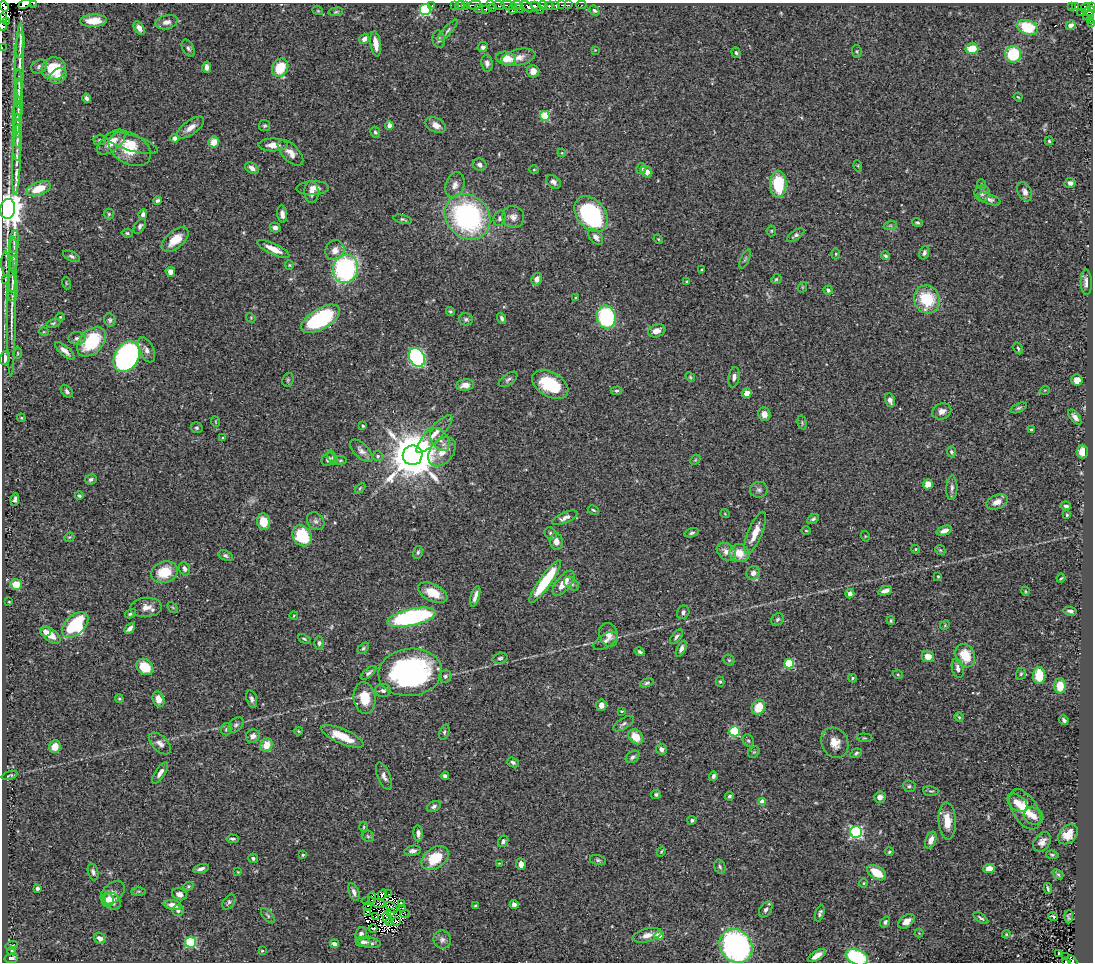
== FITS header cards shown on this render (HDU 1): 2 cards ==
NAXIS1  =                 1091
NAXIS2  =                  960

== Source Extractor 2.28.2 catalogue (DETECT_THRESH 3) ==
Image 1091 x 960 px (HDU 1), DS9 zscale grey, 1 PNG px = 1 image px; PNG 1095 x 964 px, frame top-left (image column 1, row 960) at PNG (2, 3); each listed source drawn as its Kron ellipse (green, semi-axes under 4 px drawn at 4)
Background 0.682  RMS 0.026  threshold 0.0772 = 3 sigma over >= 5 px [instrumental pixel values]
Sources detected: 444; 10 with non-positive FLUX_AUTO (blend fragments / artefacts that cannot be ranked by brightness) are neither listed nor drawn; the other 434 listed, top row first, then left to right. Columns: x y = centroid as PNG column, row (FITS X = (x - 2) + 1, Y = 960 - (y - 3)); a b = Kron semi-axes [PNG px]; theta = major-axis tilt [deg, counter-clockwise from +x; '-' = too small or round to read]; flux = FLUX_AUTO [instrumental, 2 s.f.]
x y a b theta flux
34 3 3 2 - 10
24 4 6 3 22 220
432 5 3 2 - 2.6
454 5 4 3 - 78
460 5 5 2 - 58
474 5 7 3 7 66
490 5 3 2 - 0.21
509 5 8 3 -12 35
517 5 5 2 - 23
543 5 4 3 - 140
556 5 3 3 - 75
562 5 2 2 - 26
569 5 3 2 - 7.8
581 5 5 2 - 13
465 6 4 3 - 42
499 6 6 2 -22 44
536 6 5 3 - 220
549 6 4 3 - 210
1076 6 3 3 - 17
4 7 5 4 - 190
528 7 7 3 -46 140
1072 7 3 3 - 6.5
1086 7 5 4 - 93
1092 7 3 2 - 44
493 8 3 2 - 5.6
519 8 5 3 - 51
478 9 3 2 - 35
486 9 3 3 - 49
425 10 5 5 - 210
512 10 3 2 - 24
540 10 2 2 - 18
594 10 5 4 - 3.1
318 11 5 3 - 1.5
1089 11 6 5 - 140
336 12 7 3 8 2.3
1081 13 3 2 - 11
1089 16 5 4 - 81
3 18 4 3 - 53
94 21 13 6 3 30
1091 21 4 2 - 11
7 22 4 2 - 36
166 22 11 7 12 8.8
1092 24 3 2 - 7.7
1071 25 5 4 - 7.8
3 26 4 2 - 21
1028 27 11 7 -19 78
139 28 7 4 -58 11
448 30 14 4 48 4.9
364 39 5 4 - 7.1
439 39 9 6 -82 6.3
376 44 13 5 -82 15
20 45 13 4 83 7.1
483 47 5 4 - 5.1
2 48 2 2 - 2.3
188 48 9 5 -60 4.7
972 49 6 5 - 39
595 50 4 4 - 1.3
857 51 6 4 -84 2.5
736 53 5 4 - 2.8
1013 54 8 8 - 95
518 57 17 8 14 17
506 58 10 6 -8 25
487 63 8 6 -82 6.6
20 64 40 4 88 15
39 67 8 6 32 4.9
207 67 6 4 -87 6.4
54 68 12 11 - 64
280 68 9 7 59 46
533 71 6 6 - 12
58 76 9 7 34 9.9
19 84 14 4 -88 6.1
19 93 14 4 89 5
1018 97 4 3 - 1.5
87 98 4 3 - 4.2
18 106 27 4 88 9.5
545 116 5 5 - 84
18 119 18 4 -89 6.8
436 125 11 7 -26 12
265 126 5 5 - 2.8
389 126 4 4 - 12
191 128 16 7 36 14
17 130 17 4 -89 6.1
375 132 6 4 -63 3.3
175 138 4 4 - 14
17 140 21 4 89 7.9
99 140 6 5 - 2.8
1049 141 4 3 - 2.2
111 142 16 8 39 24
214 142 5 5 - 22
132 143 27 8 -17 23
273 145 14 6 0 15
130 149 22 15 -30 46
290 153 16 8 -45 14
562 153 4 3 - 1.5
17 160 35 4 88 12
480 165 7 6 - 6.1
858 166 5 3 - 1.6
252 168 7 5 -32 8.3
641 169 5 5 - 5.1
534 170 5 3 - 1.8
646 172 6 5 - 13
553 182 8 6 -35 6.6
1070 183 5 5 - 6.8
778 184 13 8 -90 89
981 184 5 3 - 1.8
455 185 13 9 71 12
313 188 16 7 2 13
39 189 13 6 21 37
311 192 11 7 -87 11
1025 192 10 6 -66 7.5
982 193 8 7 - 5.1
989 199 12 5 -20 6.9
157 200 4 4 - 3.6
8 209 10 7 82 2700
109 214 5 5 - 2.5
143 214 5 4 - 5.5
282 214 8 5 -82 7.4
591 214 20 14 -51 230
467 217 24 21 -43 330
513 217 11 10 - 11
500 218 8 6 73 5.2
403 219 9 4 -13 3.3
917 223 5 4 - 3.1
140 226 8 5 58 4.2
890 226 7 4 18 3.2
275 228 5 4 - 7.5
771 231 5 5 - 2.1
127 233 5 4 - 2.6
796 235 10 5 34 4.7
596 237 9 5 -49 8.2
658 239 5 3 - 1.6
175 240 16 8 41 33
14 242 11 5 85 5.2
273 249 17 5 -25 21
335 250 10 9 - 14
924 253 7 4 71 4.4
836 254 5 3 - 2.1
14 255 18 4 90 7.7
71 256 9 5 -26 4.1
886 256 5 3 - 2.8
745 259 10 4 66 2.9
6 264 12 3 -88 3.3
289 265 4 4 - 1.9
345 269 14 12 74 290
702 270 3 3 - 2.3
170 272 5 4 - 10
13 274 19 4 86 8.6
5 279 3 2 - 1.1
537 279 6 5 - 9.6
776 279 5 4 - 2.6
687 281 4 3 - 2.1
1086 282 13 5 -88 9.3
66 283 6 3 -72 1.9
803 287 5 3 - 1.5
12 289 13 5 90 8.1
828 290 4 4 - 3.9
576 298 3 3 - 2.2
927 299 14 13 - 76
450 311 4 4 - 2.7
60 317 4 3 - 1.6
606 317 11 9 -78 180
11 318 59 3 89 20
251 318 5 4 - 2
502 318 5 4 - 4
321 319 21 10 31 190
466 319 7 6 - 4.3
110 320 7 5 -79 3.8
53 323 7 3 16 2.5
657 331 9 6 19 13
44 332 5 3 - 1.5
77 338 8 6 0 5.7
91 342 17 11 46 98
1018 348 6 3 -63 2.4
146 350 13 7 -65 9.9
65 351 12 4 -42 9.6
18 353 5 3 - 1.8
127 357 16 12 58 440
417 357 10 7 -65 310
5 358 7 5 75 11
690 377 5 4 - 2
734 377 10 5 81 7
508 379 11 5 36 4.9
288 380 7 5 70 3
1077 380 6 5 - 15
550 384 20 12 -30 85
465 385 9 6 9 15
1045 390 5 3 - 1.5
67 391 7 5 -47 4.4
617 391 6 4 2 2.7
747 393 5 4 - 16
890 400 7 5 -71 8.2
1019 408 9 4 24 3.2
942 411 10 8 23 9.9
764 414 7 6 - 13
1075 417 9 4 -52 7.1
21 418 4 4 - 1.8
216 422 5 3 - 1.5
802 423 7 4 -76 2.3
363 426 4 3 - 2.1
197 428 6 5 - 3.1
1031 430 3 3 - 1.9
434 434 25 7 46 21
223 438 3 3 - 2.5
440 439 12 8 -53 13
361 451 14 7 -45 9
442 452 17 11 50 22
951 452 5 4 - 3.2
1082 452 7 5 89 17
413 455 10 9 - 9400
378 456 5 5 - 3.2
333 458 7 4 -64 3.3
328 459 7 6 - 5.3
340 460 6 3 9 2
695 460 6 4 45 2.1
91 479 6 5 - 3.9
928 484 5 5 - 19
360 488 6 3 46 2.1
952 488 12 5 87 6.1
759 490 9 8 - 5.7
79 496 4 4 - 3
15 499 6 3 81 4.5
997 502 11 7 21 12
1066 506 5 4 - 4
593 510 6 3 -27 2
725 514 5 3 - 1.4
1067 515 4 3 - 1.8
565 518 13 5 24 8.9
813 519 6 4 29 3.8
316 521 10 8 -48 5.9
264 522 8 6 -76 29
806 530 5 3 - 1.5
944 531 8 4 20 11
551 533 6 5 - 3.9
691 533 7 4 16 3
755 533 22 7 68 26
302 536 11 9 -57 94
865 536 5 3 - 1.5
69 537 5 4 - 2
556 541 8 6 -83 12
916 549 4 4 - 2
940 550 5 4 - 2.4
418 552 6 5 - 3
726 552 10 8 -40 12
740 553 10 9 - 28
226 555 8 4 -25 3.9
185 569 7 5 -68 5.2
164 572 14 10 19 48
753 573 7 6 - 11
938 576 3 3 - 1.7
1061 578 4 2 - 2
545 581 26 6 54 110
564 583 15 7 52 26
16 584 6 5 - 26
571 584 8 6 -38 5.3
885 591 7 4 20 8.8
1025 591 4 3 - 1.4
433 593 16 8 -26 33
850 594 5 4 - 6.6
475 596 11 3 74 8.7
9 602 3 2 - 1.2
146 607 16 9 4 16
173 607 6 4 -45 2.1
1070 611 7 3 -11 4.2
683 612 7 6 - 4.8
130 614 5 3 - 2.5
294 615 4 3 - 1.3
412 617 25 8 13 310
777 619 7 5 45 4.1
891 621 4 3 - 2.1
75 625 15 9 44 130
945 625 5 4 - 1.9
130 628 6 4 45 7.2
45 632 5 5 - 5.7
50 635 12 6 -37 19
609 635 12 9 -70 12
676 637 9 4 51 3.8
304 639 6 3 -25 2.5
605 641 13 6 32 7.3
319 643 6 4 89 4.2
363 648 7 4 44 3.3
681 649 8 4 63 6.2
640 652 5 4 - 3.4
928 656 6 5 - 18
965 656 12 9 -66 41
500 658 7 5 17 3.9
729 660 6 5 - 2.3
789 663 5 5 - 110
145 667 9 7 -39 44
958 668 10 5 -76 8.6
410 672 32 23 6 410
369 673 9 4 38 4.6
1021 674 6 5 - 2.8
898 675 5 3 - 1.7
1039 675 8 6 89 55
445 676 6 6 - 4.8
852 678 4 4 - 2.2
720 682 5 4 - 2.3
647 683 7 4 19 3.2
1060 686 8 5 -89 35
383 690 8 6 -5 4.9
365 698 16 11 -82 38
119 699 4 3 - 2.2
158 699 8 5 -72 15
252 699 9 5 -72 5
601 705 6 5 - 9
758 707 8 6 62 33
621 711 3 3 - 1.4
959 717 5 4 - 1.9
1064 720 5 3 - 4
624 724 12 5 32 5.4
236 725 9 6 44 4.9
227 729 6 5 - 4.3
298 731 5 4 - 1.9
735 731 5 5 - 120
444 732 8 4 70 3.1
253 736 7 6 - 8.3
342 736 23 7 -23 39
636 737 8 6 -49 29
864 738 8 3 -5 2.2
748 741 7 5 -66 2.8
160 743 14 7 -44 9.4
835 743 16 13 -63 20
266 745 7 6 - 26
55 747 6 5 - 16
661 749 5 5 - 7.5
754 752 6 5 - 2.6
856 753 6 4 30 3.3
633 757 7 5 36 4.3
513 762 6 5 - 3.8
160 773 12 5 57 8.9
9 775 8 3 17 2.5
384 776 14 6 -67 8.2
445 776 4 4 - 4.1
713 776 5 3 - 4.7
909 786 6 5 - 4.3
931 791 8 4 -7 3.2
656 794 5 4 - 3.7
729 796 4 4 - 2.8
880 797 6 5 - 10
763 802 4 4 - 29
1017 803 11 7 -38 15
434 806 7 5 27 4.7
1025 809 22 12 -59 36
1033 816 10 8 -23 12
692 820 4 4 - 3.8
947 821 19 8 -87 27
364 827 5 3 - 1.9
856 832 6 6 - 280
418 833 8 4 -86 6.9
1068 834 11 8 45 21
368 836 7 5 -44 3.3
233 839 6 3 -4 3.3
931 840 9 5 70 12
503 841 6 5 - 4.2
1042 842 10 7 55 9.7
413 851 8 5 10 6.8
661 852 5 3 - 1.8
889 852 4 3 - 2.4
303 855 4 3 - 2.2
1052 855 6 4 -10 2.6
253 858 5 4 - 4.4
435 858 15 10 36 57
598 860 8 5 -14 3.8
499 863 4 2 - 1.3
521 864 5 5 - 11
720 867 7 5 -72 3.7
201 869 8 4 17 5.4
989 869 6 4 8 17
93 872 8 5 -72 4.8
238 872 3 3 - 1.3
877 873 10 6 -33 42
1058 874 6 4 -39 2.8
864 883 5 3 - 1.7
188 886 5 4 - 2.1
37 888 3 3 - 3.9
1048 888 5 2 - 2.7
138 891 7 4 0 2.5
354 892 9 5 -69 6.8
113 893 14 9 44 9.7
179 894 8 5 -20 7
382 894 5 3 - 4.8
389 894 3 2 - 3.2
372 898 5 2 - 2.4
108 900 7 5 -89 7.4
112 901 9 7 -50 18
368 901 6 2 4 1.6
229 902 8 5 55 3.6
401 903 4 2 - 2.8
379 904 6 2 -11 1.6
514 904 4 4 - 6.8
173 905 9 5 -11 14
368 906 3 2 - 2.3
475 906 4 3 - 2.1
392 907 7 3 -40 0.33
402 908 3 3 - 180
766 909 9 5 56 6
178 910 6 5 - 4.8
368 912 4 3 - 1
391 912 3 2 - 2
820 913 8 4 72 4
405 914 5 3 - 7.1
268 916 9 4 -48 3.6
1053 916 5 2 - 2.1
376 917 3 2 - 0.61
387 917 6 2 -73 0.63
1069 917 6 4 88 1.8
981 918 9 3 -35 3.4
396 921 3 2 - 1.3
906 921 9 6 37 13
390 922 4 2 - 1.5
885 922 6 4 52 4.5
373 929 4 2 - 2.4
919 933 4 4 - 1.6
361 934 6 5 - 6.9
1006 934 4 3 - 1.9
647 935 15 6 15 13
659 936 4 4 - 35
100 938 6 5 - 8.7
442 940 9 8 - 7.1
191 942 5 5 - 140
363 942 7 5 -7 4.7
369 943 11 5 -9 6.8
334 944 4 4 - 9.7
11 945 6 3 17 1.7
736 946 18 15 -50 410
12 951 4 3 - 2
262 951 4 3 - 2
1058 953 3 2 - 2.4
817 955 10 4 33 14
857 957 12 7 -23 150
1066 957 2 2 - 3.1
11 958 7 4 12 6.8
1072 961 6 3 -44 42
1067 962 4 2 - 8.7
At the frame edge (FLAGS 8, measured only in part): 13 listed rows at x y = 34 3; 24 4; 4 7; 1092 7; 3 18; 1091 21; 1092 24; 3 26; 2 48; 8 209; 857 957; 1072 961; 1067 962
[10 non-positive-flux detections neither listed nor drawn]